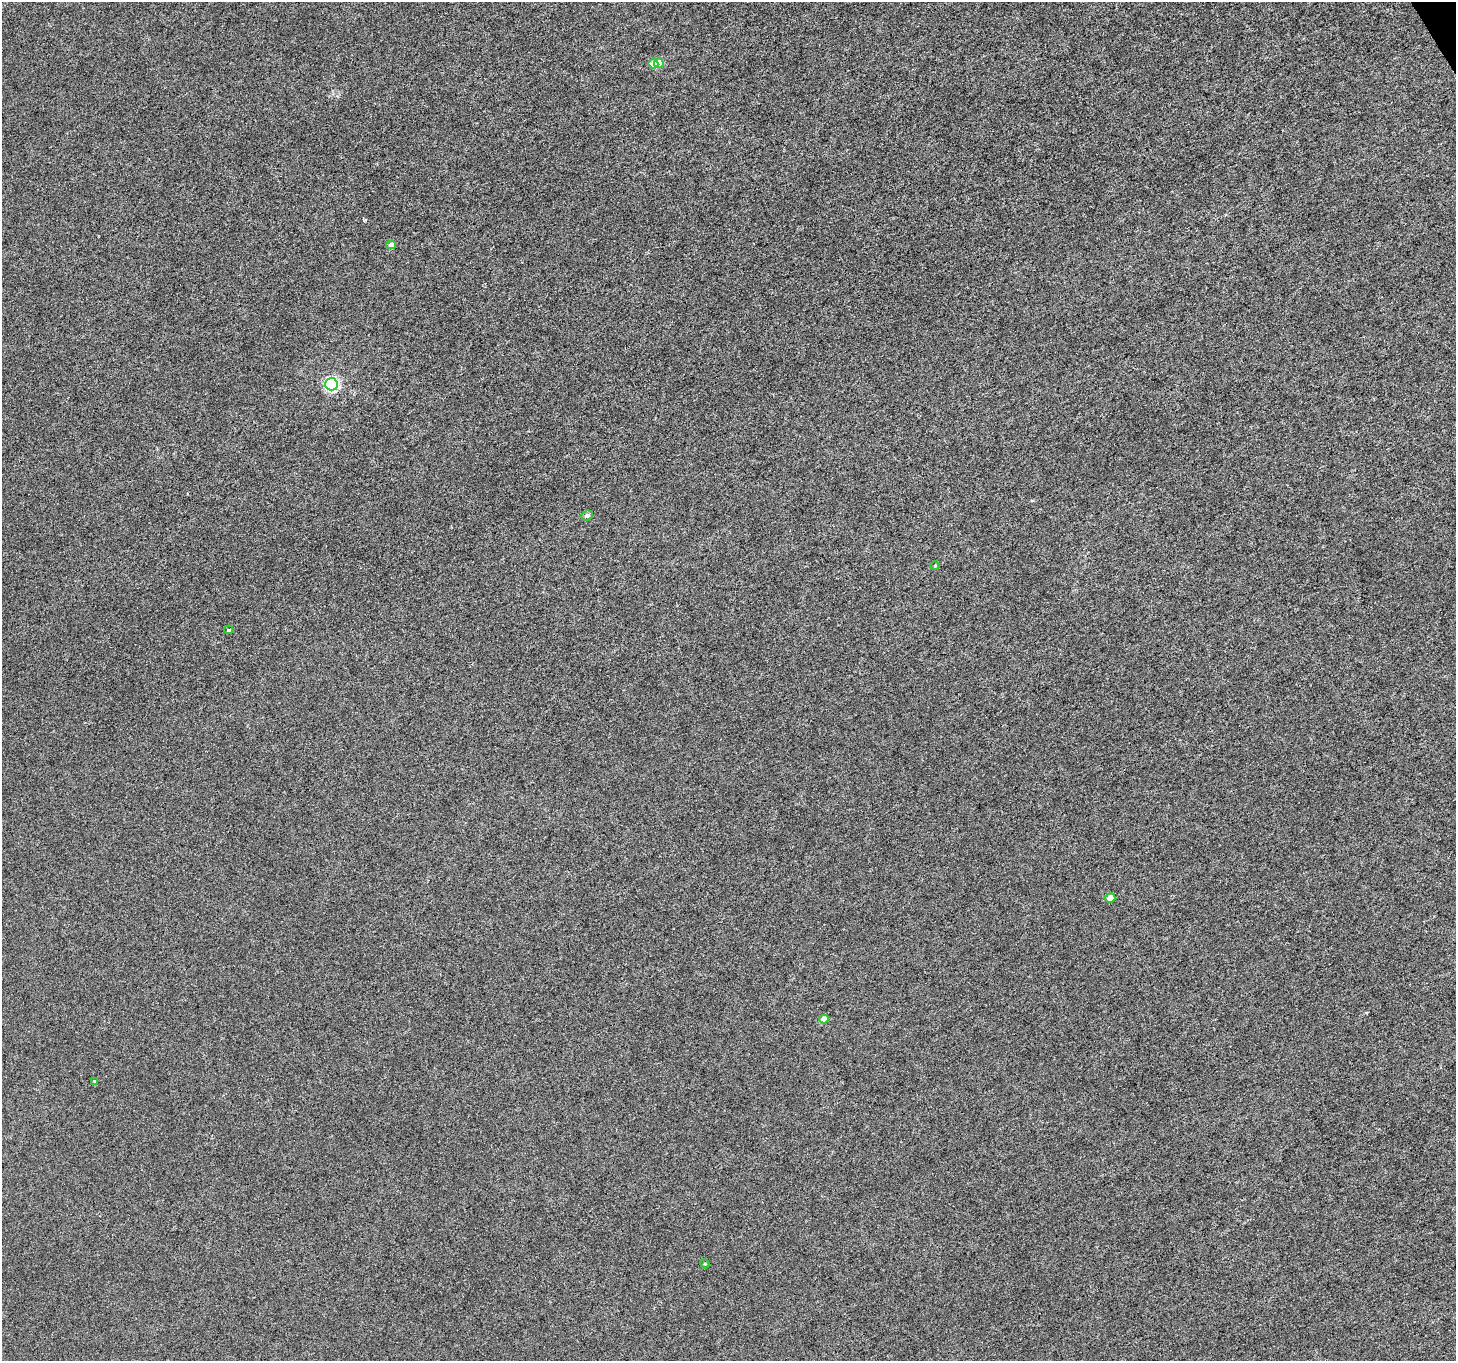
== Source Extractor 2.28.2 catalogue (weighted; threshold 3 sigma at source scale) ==
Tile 10 of 4 x 4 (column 2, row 3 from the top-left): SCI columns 1462-2915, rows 1533-2891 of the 5826 x 5721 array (HDU 1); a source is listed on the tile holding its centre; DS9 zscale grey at full resolution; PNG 1458 x 1363 px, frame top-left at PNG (2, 2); each listed source drawn as its Kron ellipse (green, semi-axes under 4 px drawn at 4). Shown black and unused: <1% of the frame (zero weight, under 4 of 8 exposures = <1% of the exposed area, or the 3 px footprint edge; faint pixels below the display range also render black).
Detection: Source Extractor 2.28.2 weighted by HDU 2 'WHT'; one run over the whole footprint, this tile lists its part. Background 8.77e-04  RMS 0.0013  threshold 0.00533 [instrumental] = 3 sigma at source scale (4.09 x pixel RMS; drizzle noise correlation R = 1.36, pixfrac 0.8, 0.0396/0.0396 arcsec/px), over >= 5 px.
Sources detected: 11; all 11 listed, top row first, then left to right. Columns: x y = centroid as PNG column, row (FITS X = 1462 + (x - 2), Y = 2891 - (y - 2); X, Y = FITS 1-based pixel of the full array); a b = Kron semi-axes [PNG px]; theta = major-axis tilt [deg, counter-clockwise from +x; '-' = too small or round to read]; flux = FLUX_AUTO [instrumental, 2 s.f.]
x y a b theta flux
659 63 5 4 - 3
653 64 5 5 - 1.5
391 245 5 4 - 0.76
331 384 6 6 - 24
587 515 6 5 - 0.4
935 566 4 3 - 0.099
229 630 5 3 - 0.13
1110 898 5 5 - 1
824 1019 4 4 - 1.3
94 1081 4 3 - 0.11
705 1264 5 3 - 0.12
Unlisted compact peaks at least as high as the median listed source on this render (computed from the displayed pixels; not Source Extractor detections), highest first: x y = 365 220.